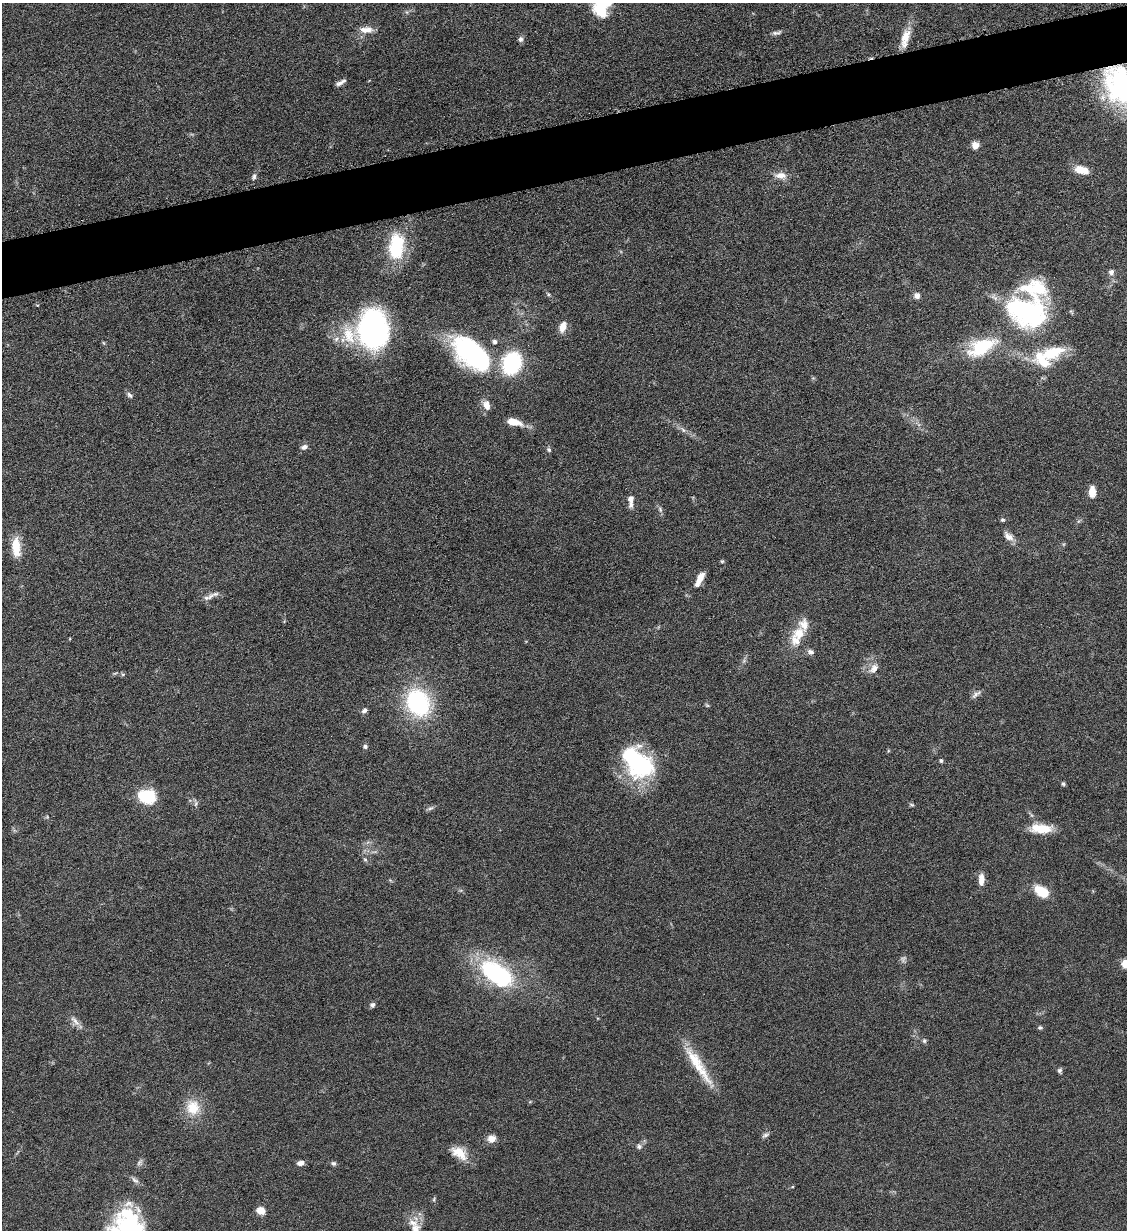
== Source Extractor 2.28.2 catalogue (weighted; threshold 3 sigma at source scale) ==
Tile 10 of 4 x 4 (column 2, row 3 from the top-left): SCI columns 1266-2390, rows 1237-2464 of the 4901 x 4928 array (HDU 1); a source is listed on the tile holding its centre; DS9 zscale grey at full resolution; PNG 1129 x 1232 px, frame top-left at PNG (2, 3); no overlay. Shown black and unused: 5% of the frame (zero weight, under 6 of 12 exposures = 1% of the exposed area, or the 3 px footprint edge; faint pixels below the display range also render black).
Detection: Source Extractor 2.28.2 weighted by HDU 2 'WHT'; one run over the whole footprint, this tile lists its part. Background 0.101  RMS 0.004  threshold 0.0162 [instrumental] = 3 sigma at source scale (4.09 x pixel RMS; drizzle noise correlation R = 1.36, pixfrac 0.8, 0.05/0.05 arcsec/px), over >= 5 px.
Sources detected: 92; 2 too faint to see at this stretch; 4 inside a brighter object's white glare — not listed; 9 inside a brighter listed object's ellipse — not listed separately; the other 77 listed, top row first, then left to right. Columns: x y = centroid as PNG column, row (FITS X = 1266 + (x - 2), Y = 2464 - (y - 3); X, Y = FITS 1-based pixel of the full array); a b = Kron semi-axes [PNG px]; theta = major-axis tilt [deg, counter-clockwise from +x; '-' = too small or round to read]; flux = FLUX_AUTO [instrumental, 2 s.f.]
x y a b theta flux
602 4 25 15 75 18
366 30 18 8 -2 3.3
776 33 14 5 13 1.2
905 38 25 10 75 6.1
521 39 7 6 - 1.1
341 82 12 4 29 1.4
1120 85 49 35 -63 60
975 145 8 8 - 2.7
1082 170 15 8 -14 5.7
781 175 16 9 -1 3.2
254 176 9 5 78 0.98
396 246 31 18 84 20
1111 272 8 8 - 1.3
917 296 8 7 - 1.7
1026 312 51 34 -19 56
563 327 13 8 72 3.4
373 329 35 27 -84 93
104 343 6 4 -70 0.4
982 347 37 18 26 20
471 353 50 27 -41 51
1052 353 34 15 20 15
512 363 19 16 66 34
130 395 9 6 -38 1
487 405 11 8 -71 3.2
514 422 18 8 -12 5.6
683 430 7 5 -46 0.95
304 447 9 6 25 1.4
549 450 6 5 - 0.76
1092 492 12 7 -88 4
631 501 16 6 90 2.6
660 509 9 5 -64 0.98
1002 520 5 5 - 0.58
1008 536 15 8 -40 2.5
16 547 24 10 -87 7.2
722 561 5 5 - 0.47
700 579 19 7 63 3.9
210 596 14 6 48 1.9
799 634 18 16 36 6.4
810 652 9 7 -24 1.2
874 668 14 10 55 2.8
123 674 6 4 18 0.48
976 694 15 5 38 1.3
418 703 23 18 -63 47
707 705 6 4 -19 0.47
364 710 7 5 27 1.2
365 746 6 6 - 0.81
941 761 5 5 - 0.68
640 763 37 32 41 32
1063 784 5 5 - 0.61
151 796 22 14 75 8.8
196 804 8 5 71 0.85
912 805 7 3 -19 0.51
430 808 10 4 26 0.85
1041 828 27 11 -3 7.8
365 859 5 5 - 0.56
981 880 14 6 89 3.3
1042 892 14 9 -33 10
1125 964 11 10 - 3.9
497 974 39 21 -35 43
372 1005 6 5 - 1.1
75 1021 20 6 -49 2.3
1040 1028 7 5 -14 0.63
924 1041 7 5 -70 0.7
698 1065 61 11 -57 13
1060 1070 7 6 - 0.78
193 1108 18 16 -78 8.8
765 1135 11 5 26 0.99
491 1139 9 8 - 3.1
639 1147 7 6 - 1.1
459 1153 22 12 -34 6.3
300 1163 8 5 15 1.7
334 1163 7 6 - 0.8
135 1180 12 6 -36 1.3
434 1199 7 4 89 0.5
261 1210 8 6 -23 4.4
413 1223 15 9 -17 3.4
130 1227 38 36 -21 42
Overlapping masked pixels (flux is a lower limit): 1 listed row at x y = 1120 85
Isophote crosses this tile's border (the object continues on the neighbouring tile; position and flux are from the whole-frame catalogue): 4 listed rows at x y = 602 4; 1120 85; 1125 964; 130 1227